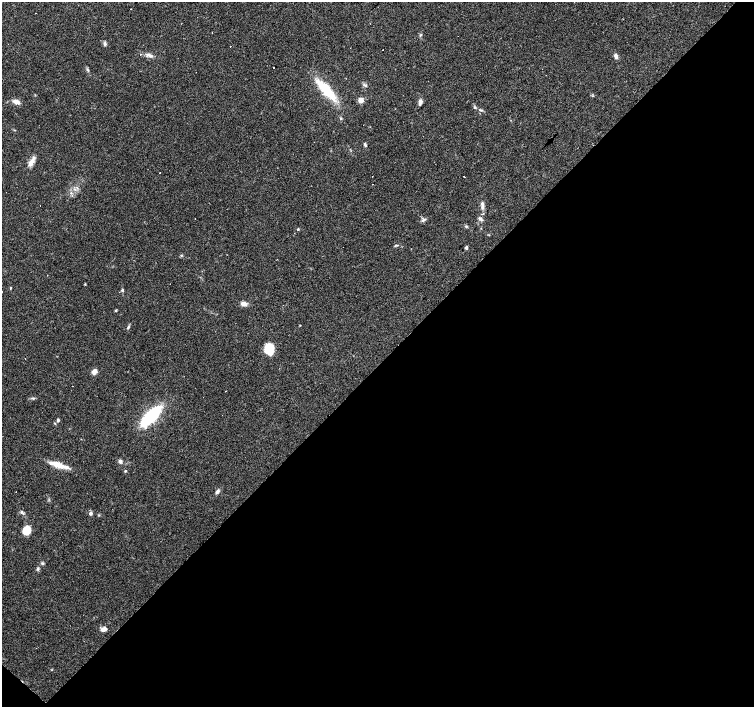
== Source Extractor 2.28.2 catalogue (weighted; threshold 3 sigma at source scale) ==
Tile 15 of 4 x 4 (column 3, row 4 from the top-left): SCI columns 3009-4511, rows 160-1568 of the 6017 x 6019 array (HDU 1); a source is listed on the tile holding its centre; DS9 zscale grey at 2 x 2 block average (1 PNG px = mean of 2 x 2 image px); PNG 756 x 709 px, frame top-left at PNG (2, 2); no overlay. Shown black and unused: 49% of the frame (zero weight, under 2 of 3 exposures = <1% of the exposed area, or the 3 px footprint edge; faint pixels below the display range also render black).
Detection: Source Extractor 2.28.2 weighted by HDU 2 'WHT'; one run over the whole footprint, this tile lists its part. Background 0.0781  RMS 0.006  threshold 0.027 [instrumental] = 3 sigma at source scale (4.5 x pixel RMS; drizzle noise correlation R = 1.50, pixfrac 1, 0.0396/0.0396 arcsec/px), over >= 5 px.
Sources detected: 66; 8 cosmic-ray / hot-pixel residue — not listed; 3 inside a brighter listed object's ellipse — not listed separately; the other 55 listed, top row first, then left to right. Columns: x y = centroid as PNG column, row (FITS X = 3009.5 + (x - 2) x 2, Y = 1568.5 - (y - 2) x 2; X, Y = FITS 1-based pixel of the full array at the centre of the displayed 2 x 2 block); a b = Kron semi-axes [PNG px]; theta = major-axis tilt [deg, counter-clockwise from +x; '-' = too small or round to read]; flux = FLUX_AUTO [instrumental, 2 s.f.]
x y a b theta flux
131 9 2 2 - 0.61
212 32 2 2 - 1.3
420 35 4 3 - 1.6
105 44 6 4 -81 2.6
230 46 2 2 - 1.2
149 55 11 4 -19 5.6
616 56 6 4 -75 4.2
274 68 2 2 - 2
88 70 5 3 - 2
365 85 7 3 -34 2.5
326 89 34 10 -48 46
361 100 3 3 - 21
16 102 8 5 -21 8.3
420 102 8 4 78 4.5
475 107 4 3 - 1.8
481 110 7 3 -14 2.3
341 118 4 3 - 1.5
365 145 6 3 -71 2.1
31 162 13 5 60 10
465 177 2 2 - 2.9
71 193 3 3 - 1.4
482 207 9 4 89 4.9
482 214 2 2 - 17
480 219 7 4 -43 3.4
423 220 7 3 39 2.6
466 226 4 3 - 1.7
298 229 3 3 - 1.4
397 245 4 3 - 1.3
466 248 3 3 - 2.7
85 284 3 3 - 0.96
10 288 3 2 - 0.87
122 290 5 3 - 2
243 304 8 4 -4 6.8
116 311 3 2 - 1.5
300 325 3 2 - 0.61
128 327 6 3 56 2
269 349 9 7 87 37
25 359 2 2 - 0.5
94 371 6 4 53 8.1
226 391 2 2 - 0.72
203 397 2 2 - 0.68
33 398 5 3 - 2
151 416 19 7 45 140
58 420 4 3 - 2
54 423 3 3 - 1
120 461 4 4 - 3.4
57 465 20 6 -19 20
125 471 3 3 - 1.2
217 491 6 4 57 3.7
22 512 7 4 -39 2.8
91 513 4 3 - 3.6
27 530 8 7 - 24
42 563 4 3 - 1.7
38 569 4 4 - 2.1
103 629 6 4 17 7.1